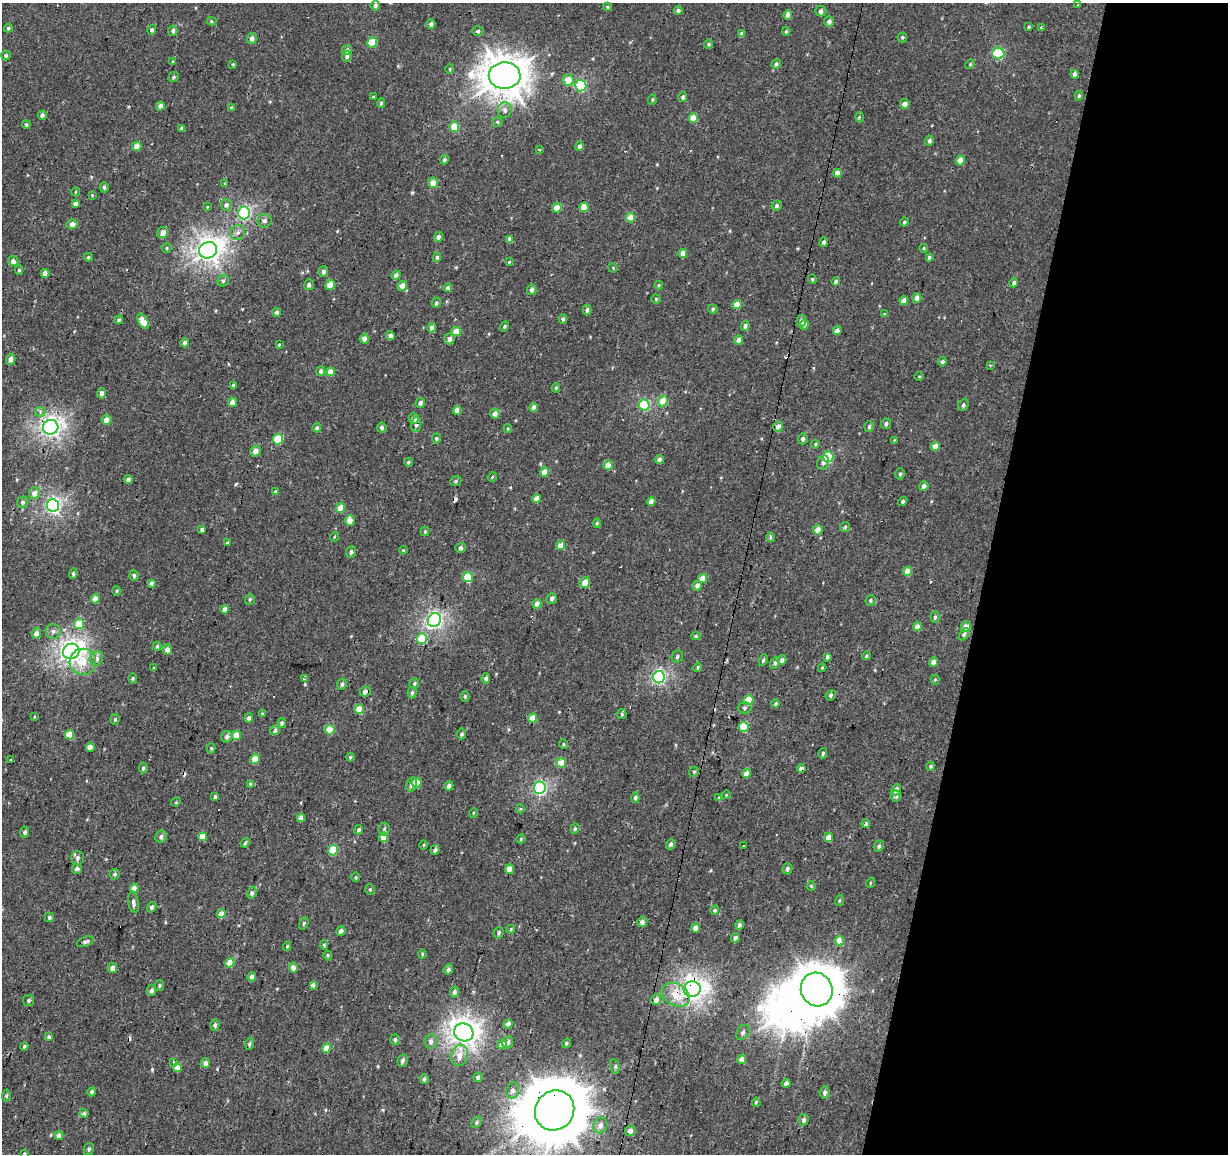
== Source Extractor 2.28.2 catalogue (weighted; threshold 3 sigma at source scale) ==
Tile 8 of 4 x 4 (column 4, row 2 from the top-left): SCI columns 3683-4908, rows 2588-3739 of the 4908 x 5112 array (HDU 1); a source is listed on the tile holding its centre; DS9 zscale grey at full resolution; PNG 1230 x 1156 px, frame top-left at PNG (2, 3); each listed source drawn as its Kron ellipse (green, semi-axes under 4 px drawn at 4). Shown black and unused: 20% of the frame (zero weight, under 2 of 3 exposures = <1% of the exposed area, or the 3 px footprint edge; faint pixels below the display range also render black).
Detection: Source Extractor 2.28.2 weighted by HDU 2 'WHT'; one run over the whole footprint, this tile lists its part. Background 0.00309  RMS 0.0034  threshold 0.0154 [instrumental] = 3 sigma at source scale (4.5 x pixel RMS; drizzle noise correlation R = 1.50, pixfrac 1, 0.0396/0.0396 arcsec/px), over >= 5 px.
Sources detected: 405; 1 inside a brighter object's white glare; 13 cosmic-ray / hot-pixel residue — neither listed nor drawn; the other 391 listed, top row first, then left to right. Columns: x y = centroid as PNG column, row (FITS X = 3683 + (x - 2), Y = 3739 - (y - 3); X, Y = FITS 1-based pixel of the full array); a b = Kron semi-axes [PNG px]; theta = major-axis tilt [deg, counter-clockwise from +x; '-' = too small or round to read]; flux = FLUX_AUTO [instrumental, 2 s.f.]
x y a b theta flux
1078 5 3 3 - 0.22
375 6 5 5 - 0.89
608 7 4 4 - 0.47
678 10 4 4 - 1.1
821 11 5 5 - 1.2
788 15 5 4 - 2.8
211 21 5 4 - 0.42
829 21 5 5 - 1.5
431 24 5 4 - 1
1029 27 4 3 - 0.43
8 28 4 4 - 0.51
1042 28 3 3 - 0.65
152 30 5 4 - 1.1
173 31 5 4 - 0.87
478 31 6 4 2 0.77
786 31 4 3 - 0.45
742 34 4 4 - 1.4
902 37 5 5 - 0.54
252 38 5 5 - 1.5
372 42 5 5 - 8.7
709 44 4 4 - 0.58
347 50 5 5 - 1
998 53 6 5 - 25
6 55 5 4 - 0.66
347 56 5 5 - 1
173 62 3 3 - 0.38
233 64 3 3 - 0.31
776 64 5 4 - 0.76
970 64 5 4 - 0.4
450 69 5 3 - 0.33
1074 74 4 4 - 1.6
505 76 16 13 0 750
174 77 5 4 - 0.63
568 80 5 5 - 5.4
581 86 5 5 - 29
1079 96 5 4 - 0.48
373 97 3 2 - 0.27
683 97 5 4 - 0.75
652 100 5 3 - 0.37
381 103 5 4 - 0.55
905 104 5 5 - 2
160 106 4 4 - 1.8
232 108 4 3 - 0.88
505 110 8 7 - 1.5
42 115 4 4 - 0.95
859 117 5 3 - 0.48
693 118 4 4 - 4.8
497 122 5 4 - 0.6
26 125 4 3 - 0.49
454 127 5 5 - 9.7
181 128 4 3 - 0.59
929 141 5 4 - 0.93
137 146 5 4 - 2.4
580 146 5 4 - 1.1
539 150 3 3 - 0.41
444 160 5 4 - 0.77
960 160 5 4 - 3.7
837 173 4 4 - 2.6
225 183 4 4 - 0.35
433 183 5 5 - 3.7
104 187 5 4 - 0.87
75 192 4 3 - 0.28
92 195 4 3 - 0.33
75 204 4 4 - 1.3
226 205 6 5 - 1.1
777 206 5 5 - 0.89
207 207 4 3 - 0.26
584 207 5 4 - 7.4
557 208 5 4 - 3.8
244 213 6 6 - 58
630 218 5 4 - 5.5
264 221 7 7 - 1.1
904 222 4 4 - 0.54
72 224 5 5 - 2.1
238 232 8 7 - 1.5
163 233 6 5 - 2.3
438 237 5 4 - 1.2
510 239 4 4 - 1.7
824 242 5 4 - 0.99
167 248 5 4 - 0.44
924 248 4 4 - 0.41
208 250 9 8 - 260
683 253 4 4 - 3.6
88 257 4 3 - 0.48
437 257 4 4 - 0.59
929 257 4 3 - 0.59
13 261 5 5 - 1.5
509 262 3 2 - 0.31
613 268 5 4 - 0.32
19 270 5 4 - 0.49
323 271 5 5 - 1.1
45 273 4 4 - 2.1
396 275 4 4 - 1.4
812 279 4 4 - 0.4
223 281 6 5 - 0.79
836 282 4 4 - 0.8
1014 283 4 4 - 1
309 285 5 5 - 0.98
330 285 5 4 - 5.1
659 285 4 4 - 0.4
402 286 5 4 - 2.7
448 288 4 4 - 1.4
532 290 5 4 - 1.1
917 298 5 4 - 1.5
656 299 4 4 - 0.44
904 301 4 4 - 2.4
436 303 5 4 - 0.66
737 304 5 4 - 5
713 309 5 4 - 0.56
587 310 5 4 - 0.87
277 312 4 4 - 1
884 314 4 4 - 0.25
563 319 4 4 - 0.63
119 320 4 3 - 0.56
143 321 8 5 -58 4.4
801 321 6 5 - 1.3
804 325 5 4 - 1.5
504 326 5 4 - 0.47
745 326 5 4 - 1
432 328 5 4 - 1.3
837 331 4 4 - 2.1
456 332 5 4 - 5.6
390 336 4 4 - 1.6
364 339 5 4 - 1.9
450 339 5 5 - 1.6
739 340 4 4 - 2.1
184 343 4 4 - 1.1
279 345 4 3 - 0.28
11 359 5 5 - 1.8
942 362 4 4 - 0.89
990 365 4 3 - 0.3
321 371 5 4 - 0.84
330 372 4 4 - 2.9
919 376 5 3 - 0.29
233 385 4 3 - 0.68
556 388 4 4 - 0.53
101 393 5 4 - 1.4
663 401 5 4 - 7.1
232 402 5 4 - 2.3
420 403 5 4 - 1.5
644 405 5 5 - 25
963 405 6 5 - 0.77
534 407 4 4 - 1.8
457 410 4 4 - 2.5
40 412 5 4 - 0.99
495 413 5 5 - 2.3
414 418 5 5 - 1.7
107 420 5 5 - 2.3
886 424 5 5 - 0.8
416 425 7 5 88 0.97
778 426 5 5 - 1.6
51 427 8 7 - 150
869 427 5 4 - 0.61
317 428 4 4 - 1
382 428 5 4 - 0.89
508 428 4 3 - 0.36
436 438 5 4 - 0.5
278 439 5 5 - 14
803 439 5 4 - 0.94
894 440 3 3 - 0.26
815 444 4 4 - 0.34
935 446 5 4 - 2.7
255 451 6 4 57 3
828 457 5 5 - 16
659 459 4 4 - 1.3
408 462 4 4 - 0.55
823 463 7 6 - 1
608 465 5 4 - 3.6
544 472 5 4 - 3.4
900 474 5 4 - 0.67
492 477 5 4 - 0.34
128 479 4 4 - 1.1
456 481 6 4 24 0.56
924 486 5 4 - 1.9
275 492 4 3 - 0.71
34 493 6 5 - 2.2
537 499 4 4 - 2.4
651 501 4 4 - 2.5
23 502 6 5 - 0.76
903 502 5 4 - 0.72
53 505 6 6 - 88
341 508 5 4 - 3.9
350 521 5 4 - 3.1
597 523 4 4 - 0.43
845 527 5 4 - 0.53
202 530 3 3 - 0.85
818 530 5 4 - 2.7
425 532 4 4 - 0.4
334 537 5 3 - 0.27
770 537 5 3 - 0.7
227 543 3 3 - 0.43
561 545 5 4 - 5.8
461 548 5 5 - 1
403 550 4 4 - 0.33
351 552 6 5 - 0.79
908 571 5 4 - 4.2
73 574 5 4 - 0.55
134 575 5 4 - 0.74
468 577 5 5 - 12
703 578 5 4 - 3.6
151 583 4 3 - 1.1
585 583 5 5 - 3.7
697 586 5 4 - 2
116 591 5 3 - 0.4
552 598 5 5 - 0.96
95 599 4 4 - 3.5
250 599 5 5 - 0.6
870 600 5 5 - 0.59
537 604 5 4 - 2.3
225 609 4 4 - 3.1
935 617 6 4 89 0.6
434 620 7 6 - 96
79 624 5 5 - 7.2
917 627 4 4 - 2.5
966 627 5 5 - 2.9
53 631 7 7 - 1.2
36 633 5 5 - 1.9
964 634 6 4 55 0.82
696 636 4 4 - 0.46
422 639 5 5 - 9.3
157 646 4 3 - 0.5
167 649 5 5 - 2.1
71 651 8 7 - 180
866 656 4 4 - 0.53
677 657 6 5 - 0.65
827 657 4 3 - 0.97
96 658 7 6 - 2.2
763 660 6 4 69 0.61
782 660 5 4 - 1.2
83 662 13 13 - 7.3
934 662 5 4 - 2.1
775 663 6 4 63 0.77
697 667 5 4 - 0.48
154 668 3 3 - 0.25
822 668 4 4 - 0.34
659 677 6 6 - 60
133 678 5 4 - 0.5
486 678 5 4 - 1.2
304 679 4 3 - 0.57
935 680 5 4 - 0.4
414 683 5 4 - 0.56
342 684 6 5 - 0.88
365 692 6 5 - 1.6
412 693 6 4 86 0.63
831 695 5 4 - 0.6
465 696 5 4 - 0.49
748 700 5 5 - 9.9
776 704 4 4 - 0.53
744 708 7 5 0 0.73
359 709 5 4 - 6.1
262 714 4 4 - 0.38
622 714 5 4 - 0.53
34 717 4 3 - 0.31
249 718 5 4 - 1.1
532 718 4 4 - 4.6
115 719 5 4 - 0.7
282 723 5 4 - 0.95
744 727 5 5 - 10
275 730 5 4 - 1.1
330 730 5 5 - 6.4
462 734 5 4 - 0.72
69 735 5 4 - 6.3
236 735 5 4 - 3.6
227 737 6 5 - 1.1
563 744 5 3 - 0.3
90 747 4 4 - 3.6
211 748 5 4 - 0.49
823 753 5 4 - 0.57
350 757 4 4 - 0.48
255 759 5 4 - 6.4
10 760 3 2 - 0.23
561 763 5 4 - 6
931 766 4 4 - 0.5
143 768 5 4 - 0.58
801 769 4 4 - 5
694 772 5 4 - 0.46
746 774 4 4 - 2.7
417 783 5 5 - 5.6
250 785 3 3 - 1.5
412 785 7 5 74 1.3
449 786 5 4 - 1.3
540 788 6 6 - 57
896 790 6 4 67 1.8
726 795 4 3 - 0.28
896 796 5 5 - 1.1
215 797 4 3 - 0.76
635 798 5 4 - 0.7
719 798 4 4 - 0.35
176 802 5 3 - 0.32
520 809 4 4 - 0.47
473 813 5 3 - 0.32
301 818 4 4 - 2.1
866 824 4 4 - 1.4
384 829 6 5 - 0.8
575 829 5 4 - 0.53
359 830 5 4 - 0.76
25 832 5 4 - 0.78
161 837 6 6 - 1.1
203 837 4 4 - 4.5
383 837 5 4 - 5.5
829 837 5 4 - 3.9
521 839 5 4 - 0.38
245 843 5 3 - 0.62
671 844 5 4 - 1.1
424 845 5 3 - 0.31
744 846 2 2 - 0.47
879 846 6 5 - 0.77
333 850 5 5 - 11
435 850 5 4 - 0.91
77 858 7 6 - 1.5
77 869 5 5 - 1.2
510 869 4 4 - 3.6
787 869 5 5 - 0.77
115 874 5 5 - 0.76
356 877 5 3 - 0.35
870 883 5 3 - 0.28
811 886 5 4 - 0.4
134 888 4 4 - 3.1
370 889 5 4 - 0.51
252 893 6 4 81 0.85
839 900 5 3 - 0.36
133 902 10 5 -81 1.3
152 907 5 4 - 0.94
715 910 5 4 - 0.59
221 914 4 4 - 3.6
49 917 4 4 - 0.85
642 922 5 5 - 1.5
304 923 6 4 72 0.5
739 925 5 4 - 0.85
695 928 4 4 - 2.6
511 929 4 3 - 0.33
341 931 5 4 - 1.5
498 933 6 5 - 0.72
735 938 5 4 - 0.92
839 941 5 4 - 4.2
85 942 9 5 19 0.96
324 945 4 3 - 0.74
287 946 4 4 - 0.45
422 954 5 4 - 0.42
328 955 5 4 - 0.42
230 963 5 4 - 6.2
293 967 5 4 - 1.7
112 968 5 4 - 2
448 970 5 4 - 0.94
252 977 4 4 - 2
159 985 5 4 - 0.52
313 985 4 4 - 0.97
692 989 8 7 - 200
151 990 5 4 - 1
817 990 17 15 -66 1100
454 992 5 4 - 0.98
676 995 15 11 -33 6.5
28 1000 5 5 - 0.67
656 1000 5 5 - 2
508 1024 4 4 - 1.9
215 1025 5 4 - 0.74
464 1032 10 9 - 250
743 1032 8 6 54 1.3
49 1037 4 4 - 0.81
395 1040 5 5 - 0.97
431 1041 7 6 - 1.4
508 1042 6 5 - 0.99
566 1043 5 3 - 0.55
249 1044 6 4 80 0.58
502 1044 5 4 - 3.1
24 1046 4 3 - 0.46
326 1048 5 4 - 3.9
460 1055 11 8 72 3.6
742 1059 4 4 - 2.7
402 1061 6 5 - 1
174 1062 3 3 - 1.8
205 1063 5 4 - 1.4
177 1067 4 4 - 5.4
615 1067 7 4 -77 0.67
478 1077 5 4 - 0.98
424 1079 5 4 - 0.69
786 1083 4 4 - 1.2
513 1090 8 6 82 1.4
92 1092 4 3 - 0.8
825 1092 6 5 - 0.98
6 1096 6 4 87 0.54
756 1102 4 3 - 0.41
555 1110 21 19 51 3400
84 1113 4 4 - 1.1
804 1120 6 5 - 1
476 1122 6 4 44 0.53
600 1125 8 7 - 1.7
630 1131 5 5 - 1.6
59 1136 4 4 - 2.4
89 1149 6 5 - 0.72
24 1153 3 3 - 0.35
Overlapping masked pixels (flux is a lower limit): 11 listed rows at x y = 998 53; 505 76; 416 425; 51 427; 365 692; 801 769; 746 774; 692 989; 817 990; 676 995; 555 1110
Isophote crosses this tile's border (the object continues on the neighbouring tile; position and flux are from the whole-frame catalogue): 1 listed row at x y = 555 1110